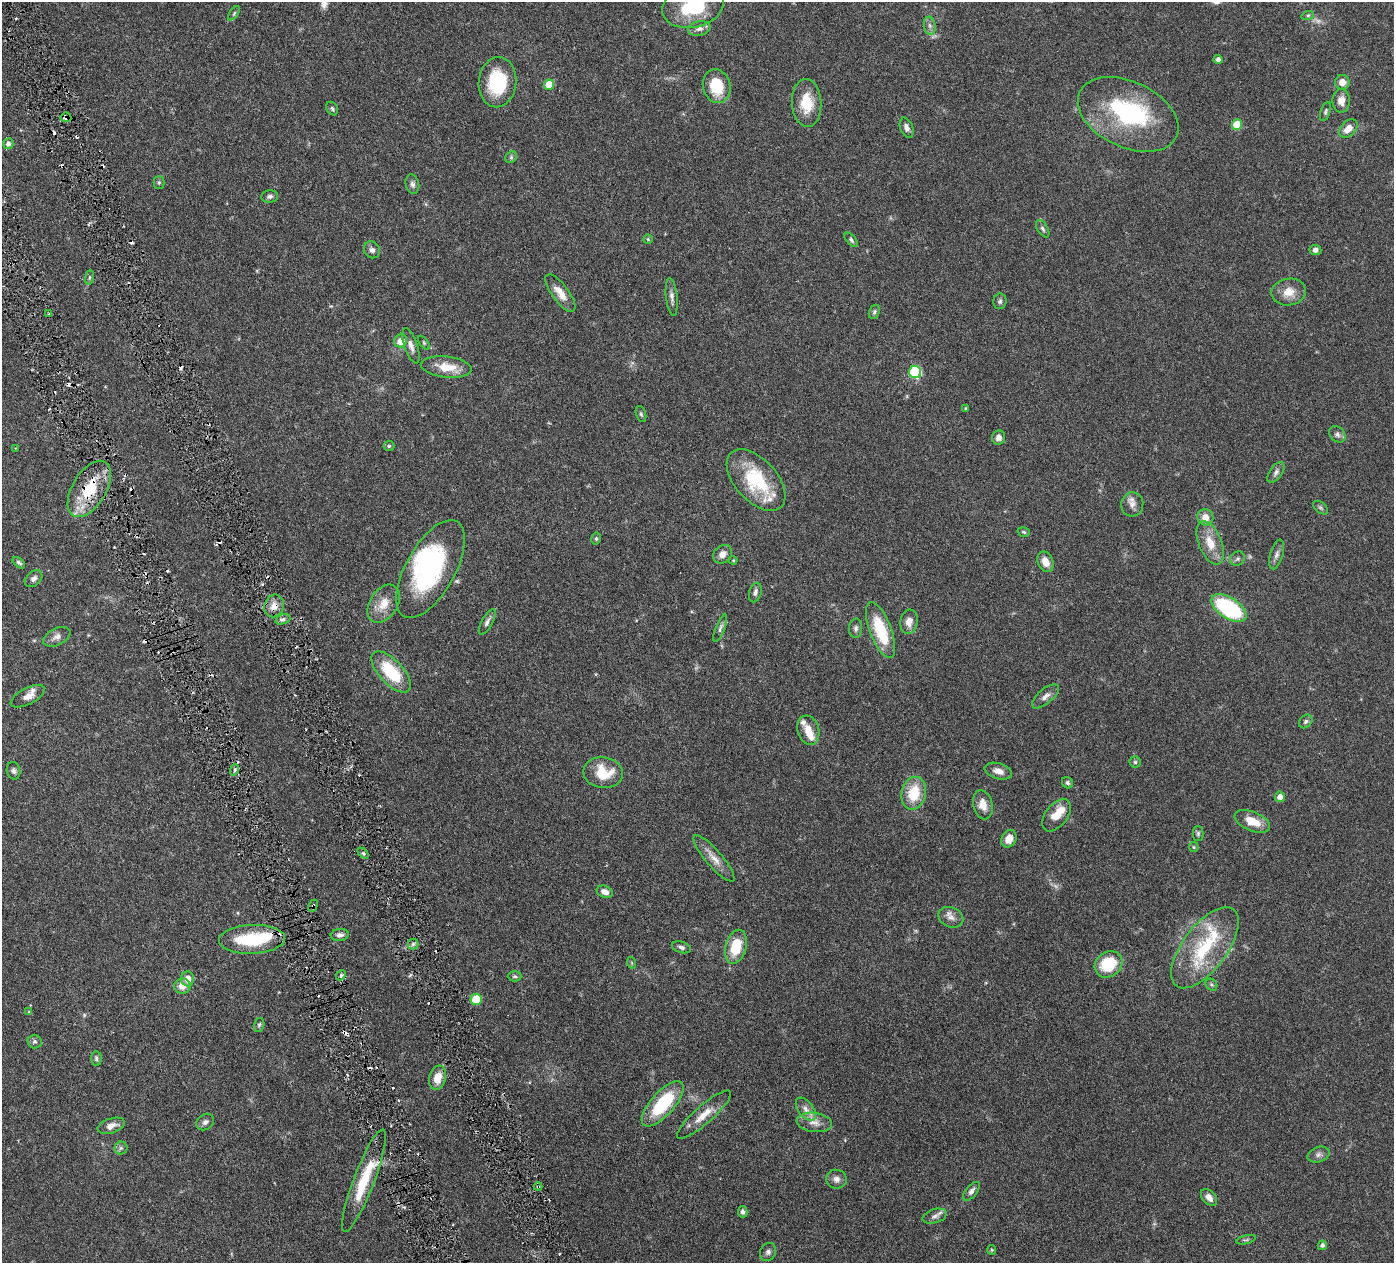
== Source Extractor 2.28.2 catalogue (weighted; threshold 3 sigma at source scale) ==
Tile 11 of 4 x 4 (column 3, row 3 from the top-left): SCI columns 2789-4180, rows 1565-2825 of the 5578 x 5520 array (HDU 1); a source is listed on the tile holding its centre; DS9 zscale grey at full resolution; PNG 1396 x 1265 px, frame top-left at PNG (2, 2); each listed source drawn as its Kron ellipse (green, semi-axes under 4 px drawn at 4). Shown black and unused: <1% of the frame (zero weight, under 3 of 6 exposures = <1% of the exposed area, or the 3 px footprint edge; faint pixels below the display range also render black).
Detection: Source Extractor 2.28.2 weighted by HDU 2 'WHT'; one run over the whole footprint, this tile lists its part. Background 0.0851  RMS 0.0036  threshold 0.0146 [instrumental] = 3 sigma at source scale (4.09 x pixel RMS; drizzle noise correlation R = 1.36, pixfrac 0.8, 0.05/0.05 arcsec/px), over >= 5 px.
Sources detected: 173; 4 too faint to see at this stretch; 2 inside a brighter object's white glare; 23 cosmic-ray / hot-pixel residue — neither listed nor drawn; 7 inside a brighter listed object's ellipse — not listed separately; the other 137 listed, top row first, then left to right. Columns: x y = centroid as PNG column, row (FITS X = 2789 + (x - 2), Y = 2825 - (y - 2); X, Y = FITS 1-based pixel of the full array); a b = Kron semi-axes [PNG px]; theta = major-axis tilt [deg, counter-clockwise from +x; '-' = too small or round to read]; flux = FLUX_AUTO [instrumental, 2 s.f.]
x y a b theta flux
693 6 31 21 14 20
234 13 8 4 55 0.59
1308 15 6 4 18 0.51
930 26 9 5 -82 1.1
699 29 11 7 11 1.6
1218 59 4 4 - 1.2
497 82 25 19 84 18
1342 82 7 7 - 3.1
549 85 5 5 - 6.1
717 86 17 14 -75 11
1341 101 12 9 -89 2.9
807 103 24 14 -87 8.9
332 108 7 5 -59 0.69
1326 112 10 4 72 0.65
1128 114 53 33 -25 39
66 117 5 5 - 0.91
1237 125 5 5 - 10
907 128 10 6 -69 1.5
1348 128 11 7 47 3.1
8 144 5 5 - 1.3
511 157 6 5 - 0.59
159 182 6 5 - 0.54
412 184 10 6 -77 1.1
270 196 8 6 6 0.91
1043 229 9 5 -58 0.82
648 239 4 4 - 0.38
851 240 9 4 -48 0.73
372 250 9 7 -52 1.3
1315 250 6 5 - 1.4
89 277 7 4 81 0.48
1289 292 17 13 9 4.5
560 293 22 8 -53 4.2
672 297 18 5 -83 1.5
1000 301 8 6 81 0.78
874 312 7 5 70 0.68
49 313 4 2 - 0.35
401 341 7 6 - 4.1
424 343 8 4 -55 0.51
411 346 18 6 -72 2
446 367 25 10 -6 6.5
915 372 6 6 - 26
966 408 3 3 - 0.42
641 414 8 5 -74 0.65
1337 434 9 7 -46 1.1
999 437 7 6 - 1.7
389 446 5 5 - 0.47
15 448 3 2 - 0.26
1276 472 12 6 54 1.3
756 480 37 21 -48 20
89 489 31 17 59 15
1132 504 12 11 - 2.2
1320 508 9 5 -37 0.68
1205 517 8 8 - 3.1
1024 532 6 4 -17 0.47
596 539 6 5 - 0.56
1210 543 23 11 -68 5.9
723 554 10 8 42 2
1277 554 15 6 73 1.4
1237 559 8 6 43 0.83
733 560 4 4 - 0.32
1046 562 10 7 -66 3.3
19 563 7 4 -39 0.77
431 569 54 24 61 46
34 579 10 7 41 1.3
755 592 10 6 74 1.2
384 604 21 13 57 5.3
274 606 11 9 68 3
1229 608 20 10 -32 32
283 619 8 5 18 0.9
487 622 14 5 61 1.3
909 622 12 8 81 2.8
720 628 14 4 68 1
856 628 10 6 87 0.97
880 630 30 10 -69 16
57 637 14 8 26 2
391 672 26 12 -47 16
28 696 19 8 27 2.4
1045 696 16 7 41 1.9
1306 721 7 6 - 0.77
808 730 15 10 -72 3.9
1135 762 5 5 - 0.57
234 770 6 3 70 0.55
13 771 9 6 -77 1
998 771 14 7 -16 2.4
603 773 20 15 -8 9.6
1067 783 6 5 - 0.72
914 793 17 12 77 10
1280 797 5 5 - 2
983 805 15 9 -77 3.5
1057 815 18 11 53 5.1
1252 821 19 9 -23 5.6
1198 834 7 5 90 0.65
1009 839 9 7 61 3.6
1194 847 5 4 - 0.4
363 853 6 4 -44 0.57
714 858 30 8 -50 3.8
605 892 8 6 -21 2.1
313 906 6 4 62 0.61
951 917 13 10 -24 2.1
340 935 9 6 7 1.2
252 939 33 14 2 18
413 944 5 5 - 0.66
681 947 10 5 -16 0.96
736 947 17 10 75 10
1205 948 48 22 53 24
632 963 6 3 -71 0.35
1109 964 14 12 37 14
341 975 5 4 - 0.54
515 976 7 5 -2 0.56
188 979 7 6 - 2.7
1211 985 6 5 - 0.61
182 986 8 7 - 3.1
476 999 6 5 - 10
29 1011 4 2 - 0.25
259 1025 7 5 74 0.6
35 1041 7 7 - 0.74
96 1058 7 5 -87 0.66
438 1078 12 8 74 4.6
663 1104 28 11 48 19
806 1109 13 7 -53 2.1
704 1115 35 9 41 5.5
205 1122 9 7 36 1.2
814 1122 18 9 -7 3.1
111 1126 14 7 18 2.4
121 1148 6 6 - 0.76
1319 1155 11 7 18 1.3
836 1179 10 9 - 1.8
364 1181 54 10 69 15
538 1186 4 3 - 0.36
971 1191 11 5 50 1.4
1209 1197 10 6 -48 1.9
743 1212 6 4 -80 1.1
935 1216 12 7 17 1.6
1246 1240 10 3 14 0.51
1322 1245 5 4 - 0.87
992 1250 5 4 - 0.37
768 1252 9 8 - 1.1
Overlapping masked pixels (flux is a lower limit): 6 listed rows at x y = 66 117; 89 489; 274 606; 313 906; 364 1181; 538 1186
Isophote crosses this tile's border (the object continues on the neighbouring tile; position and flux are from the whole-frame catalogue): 1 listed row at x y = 693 6